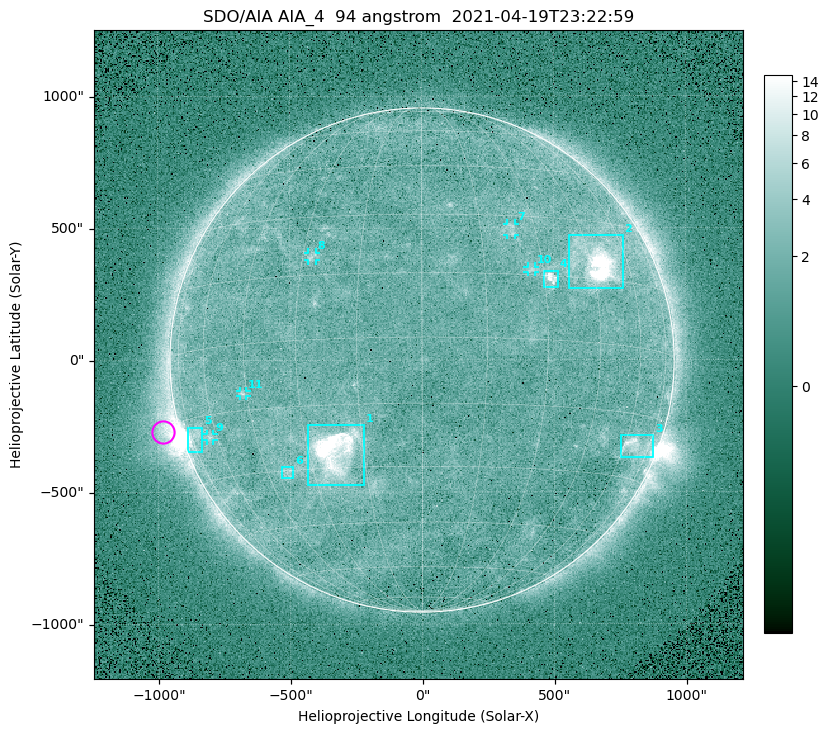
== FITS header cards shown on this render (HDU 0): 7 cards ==
TELESCOP= 'SDO/AIA '
INSTRUME= 'AIA_4   '
WAVELNTH=                   94
WAVEUNIT= 'angstrom'
DATE-OBS= '2021-04-19T23:22:59.12'
CTYPE1  = 'HPLN-TAN'
CTYPE2  = 'HPLT-TAN'

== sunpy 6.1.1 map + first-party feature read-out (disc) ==
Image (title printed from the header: SDO/AIA AIA_4  94 angstrom  2021-04-19T23:22:59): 512 x 512 px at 4.8 arcsec/px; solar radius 955 arcsec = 199 px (full disc in frame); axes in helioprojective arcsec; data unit not stated in the header (colour bar unlabelled)
Orientation: roll -0.138 deg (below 1 deg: not rotated)
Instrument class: DISC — disc imager (sunpy class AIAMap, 94 A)
Bright regions (active regions / flare kernels): reference = the median radial profile (limb darkening/brightening removed); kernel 5 px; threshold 5 sigma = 2.46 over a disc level ~1.75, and >= 1.15x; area >= 9 px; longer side >= 5 px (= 24 arcsec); searched inside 0.97 R_sun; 11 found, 11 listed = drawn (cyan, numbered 1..; 5 of them under ~33 arcsec drawn as corner ticks so the feature stays visible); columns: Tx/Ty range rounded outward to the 10 arcsec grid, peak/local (2 s.f.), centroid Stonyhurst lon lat
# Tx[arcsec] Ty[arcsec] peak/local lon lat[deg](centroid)
1 -430..-220 -470..-240 41 -23 -26
2 560..760 270..470 26 +47 +19
3 750..880 -370..-280 4.8 +66 -22
4 460..520 270..340 7.1 +32 +14
5 -890..-830 -350..-250 5.8 -73 -19
6 -540..-490 -450..-400 2.8 -38 -30
7 320..360 470..520 2.8 +23 +26
8 -430..-400 380..410 3.1 -27 +20
9 -820..-790 -300..-280 2.8 -63 -20
10 400..430 330..360 2.9 +27 +16
11 -690..-660 -140..-110 3.1 -46 -11
Off-limb structures (1.02-1.3 R_sun): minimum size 50 px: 6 found; the strongest spans PA ~90..115 deg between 1.02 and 1.21 R_sun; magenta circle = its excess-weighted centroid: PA ~105 deg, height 1.07 R_sun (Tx ~-980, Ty ~-270 arcsec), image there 4.9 x the reference